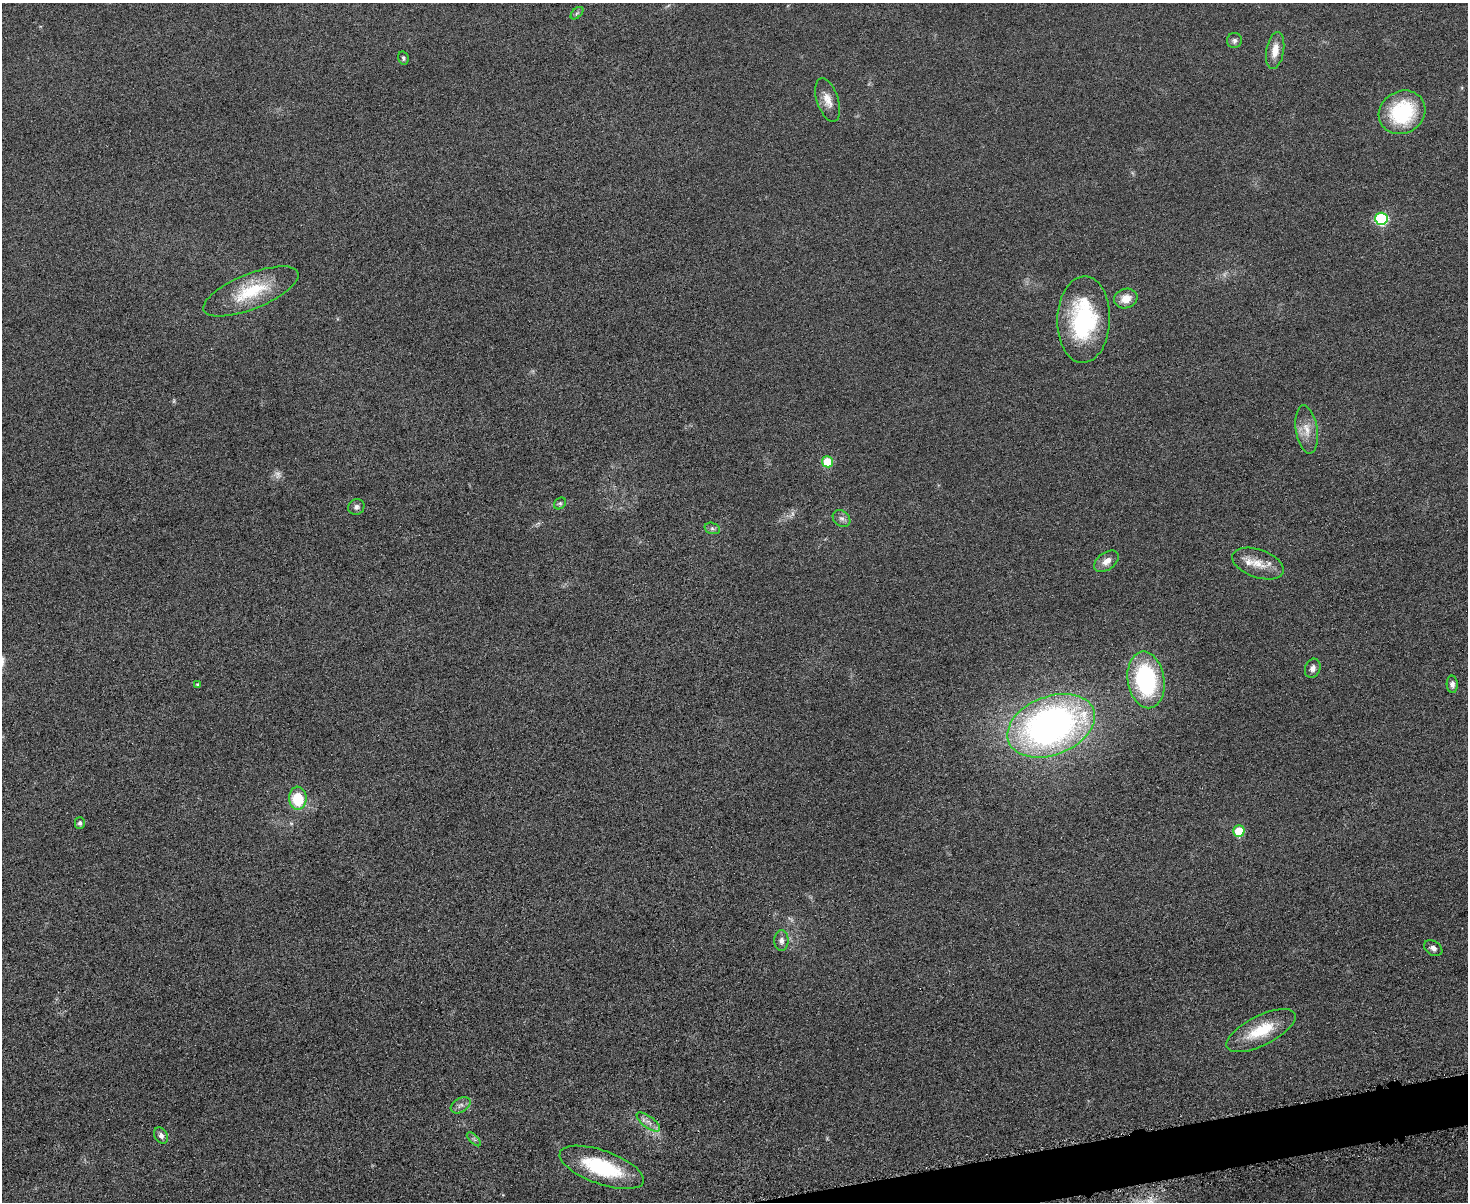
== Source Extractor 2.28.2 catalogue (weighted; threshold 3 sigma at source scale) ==
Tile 5 of 3 x 4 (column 2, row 2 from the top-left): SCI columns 1612-3077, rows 2417-3616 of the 4798 x 4820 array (HDU 1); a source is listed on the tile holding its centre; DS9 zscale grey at full resolution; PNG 1470 x 1204 px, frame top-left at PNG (2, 3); each listed source drawn as its Kron ellipse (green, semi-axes under 4 px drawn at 4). Shown black and unused: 2% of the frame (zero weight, under 3 of 6 exposures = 2% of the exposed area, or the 3 px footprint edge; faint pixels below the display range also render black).
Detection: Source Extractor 2.28.2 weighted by HDU 2 'WHT'; one run over the whole footprint, this tile lists its part. Background 0.0583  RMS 0.0089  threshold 0.0364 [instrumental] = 3 sigma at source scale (4.09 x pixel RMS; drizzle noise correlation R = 1.36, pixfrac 0.8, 0.05/0.05 arcsec/px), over >= 5 px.
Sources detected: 37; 2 too faint to see at this stretch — neither listed nor drawn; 1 inside a brighter listed object's ellipse — not listed separately; the other 34 listed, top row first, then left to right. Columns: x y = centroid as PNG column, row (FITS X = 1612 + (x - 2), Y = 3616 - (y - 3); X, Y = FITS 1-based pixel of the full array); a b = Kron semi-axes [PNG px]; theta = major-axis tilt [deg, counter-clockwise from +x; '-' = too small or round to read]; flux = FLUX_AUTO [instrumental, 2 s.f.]
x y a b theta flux
577 13 7 4 44 1.5
1234 41 7 7 - 2.8
1275 50 19 9 80 10
403 58 7 5 -78 1.6
828 100 23 10 -72 10
1402 112 24 21 30 68
1381 219 6 6 - 110
251 291 51 17 22 42
1126 298 12 9 19 10
1084 319 43 26 88 94
1307 429 24 10 -81 12
828 462 5 5 - 33
560 503 6 5 - 1.6
356 507 8 7 - 2.8
842 518 10 7 -42 3.5
712 528 8 5 -17 2.2
1106 561 14 8 36 7.1
1258 564 27 14 -19 15
1313 668 10 7 70 4.5
1146 680 28 18 -81 110
1452 684 8 5 -88 3.6
198 685 4 4 - 1.6
1051 726 45 29 21 370
298 798 11 8 89 33
80 823 6 5 - 2.1
1239 831 5 5 - 28
781 941 10 7 89 4.4
1433 948 10 7 -34 3.4
1261 1031 38 14 27 33
461 1105 11 7 31 3.5
648 1122 14 5 -36 4.9
161 1136 8 6 -58 3
474 1139 9 3 -45 1.5
602 1167 44 16 -20 61